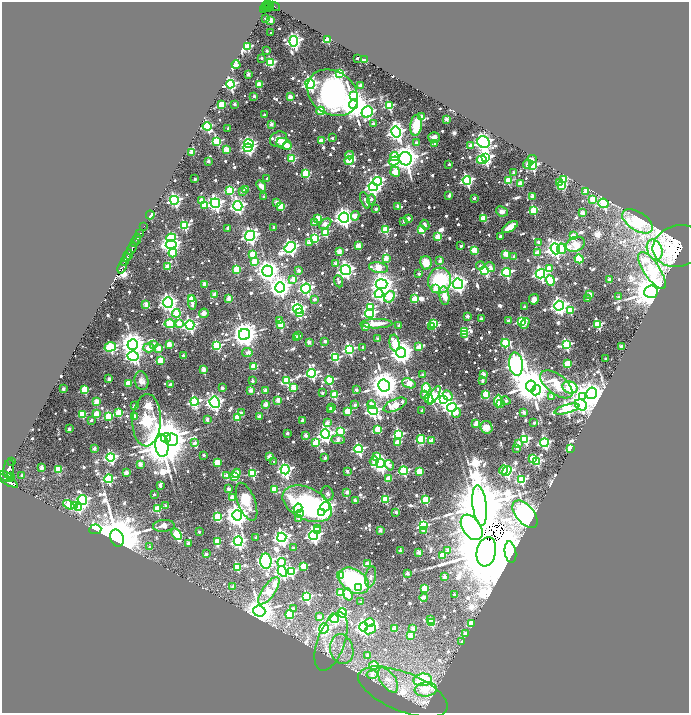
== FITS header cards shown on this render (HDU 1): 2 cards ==
NAXIS1  =                 1373
NAXIS2  =                 1422

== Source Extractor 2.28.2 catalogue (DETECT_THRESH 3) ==
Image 1373 x 1422 px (HDU 1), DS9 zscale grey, zoomed out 1/2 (1 PNG px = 2 x 2 image px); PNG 691 x 715 px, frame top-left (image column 1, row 1422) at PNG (2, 2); each listed source drawn as its Kron ellipse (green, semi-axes under 4 px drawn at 4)
Background 0.707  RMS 0.027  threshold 0.0825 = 3 sigma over >= 5 px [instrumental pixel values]
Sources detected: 1143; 45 cannot appear on this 1/2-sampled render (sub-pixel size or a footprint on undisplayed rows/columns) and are neither listed nor drawn; of the other 1098, the 500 brightest by FLUX_AUTO listed and drawn (598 fainter detections omitted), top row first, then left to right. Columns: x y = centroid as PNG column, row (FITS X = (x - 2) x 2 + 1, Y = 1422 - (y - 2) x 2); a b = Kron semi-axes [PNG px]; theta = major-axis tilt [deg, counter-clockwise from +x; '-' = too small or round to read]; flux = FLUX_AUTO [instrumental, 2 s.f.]
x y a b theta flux
268 3 3 2 - 430
269 6 5 2 - 370
274 6 6 2 -25 81
265 7 2 1 - 98
268 8 5 1 - 120
264 10 3 2 - 160
266 18 2 2 - 57
271 20 3 2 - 200
271 33 2 2 - 49
327 40 3 3 - 480
294 41 5 4 - 3600
248 47 3 3 - 580
267 51 2 2 - 61
261 58 2 2 - 55
357 58 2 2 - 56
365 60 3 2 - 400
271 63 4 4 - 840
236 65 4 3 - 89
340 73 3 3 - 530
248 74 3 2 - 140
230 84 4 4 - 2500
310 84 5 4 - 3100
259 85 3 3 - 400
360 86 3 2 - 120
332 93 27 21 -35 3800
354 95 3 3 - 280
254 96 2 2 - 60
290 97 3 3 - 190
221 104 4 3 - 470
234 104 2 2 - 49
353 105 4 4 - 21000
389 106 4 4 - 700
321 111 4 3 - 390
367 112 6 5 - 2400
264 115 2 2 - 57
421 116 2 2 - 110
446 119 2 2 - 140
271 124 3 2 - 120
373 124 2 2 - 89
416 125 10 6 83 340
207 126 4 4 - 970
228 128 2 2 - 50
396 132 5 4 - 4600
434 137 6 5 - 56
332 138 2 2 - 53
278 139 9 7 30 82
217 141 4 3 - 750
321 141 3 3 - 260
483 142 6 5 - 5800
416 143 3 2 - 69
435 143 3 2 - 130
249 144 5 4 - 1700
284 144 8 5 -25 180
470 145 4 3 - 120
287 146 4 3 - 79
248 148 4 4 - 2100
226 149 3 3 - 270
192 152 4 3 - 210
350 155 4 3 - 73
394 157 4 4 - 420
485 158 4 3 - 3400
292 159 4 3 - 540
405 159 6 6 - 16000
532 159 4 3 - 51
482 160 5 4 - 260
208 161 2 2 - 98
349 161 4 3 - 460
394 161 5 3 - 330
449 164 2 2 - 68
527 164 5 2 - 100
532 165 4 3 - 1900
395 172 5 4 - 370
306 173 4 3 - 690
514 173 3 2 - 120
195 179 2 2 - 76
267 179 3 2 - 55
564 179 4 3 - 380
467 180 4 4 - 2100
377 181 4 4 - 1600
508 181 3 3 - 610
520 183 3 3 - 270
559 183 3 3 - 140
562 185 3 3 - 590
261 186 6 3 -52 66
373 187 4 4 - 3400
245 189 3 3 - 120
230 191 4 4 - 670
242 191 3 2 - 61
585 191 3 3 - 170
449 195 3 2 - 90
532 196 2 2 - 150
264 197 2 2 - 98
474 198 2 2 - 68
371 199 5 4 - 81
593 199 3 3 - 310
174 200 4 4 - 2500
365 200 9 3 -69 87
201 201 3 3 - 220
277 202 3 3 - 110
215 203 5 4 - 3700
603 203 5 4 - 1200
204 206 3 3 - 240
238 206 5 4 - 3200
398 206 2 2 - 84
281 207 3 3 - 380
376 209 2 2 - 67
533 210 3 3 - 740
502 211 6 5 - 58
582 213 3 2 - 160
150 215 4 3 - 270
355 216 5 4 - 160
318 218 3 3 - 180
344 218 5 5 - 7000
484 218 3 3 - 410
408 219 2 2 - 130
404 221 3 2 - 67
637 221 17 9 -33 2200
314 222 3 3 - 130
325 224 7 3 33 120
184 225 4 4 - 960
425 225 5 2 - 55
144 226 3 2 - 95
274 227 2 2 - 53
510 227 9 4 33 210
228 229 2 2 - 120
386 230 4 3 - 720
422 230 3 3 - 510
325 232 4 3 - 620
140 234 3 2 - 260
250 236 5 5 - 4200
500 236 2 2 - 89
573 236 3 3 - 280
438 237 3 3 - 350
171 238 4 4 - 580
137 239 5 2 - 1000
315 239 3 3 - 600
309 242 3 3 - 200
538 242 3 2 - 79
135 243 2 2 - 480
171 244 5 4 - 6200
575 244 10 7 21 290
359 246 3 3 - 240
461 246 2 2 - 63
678 246 26 20 15 1400
290 247 6 4 37 3600
132 248 6 2 61 2000
555 249 5 4 - 5800
561 249 5 4 - 480
474 250 3 3 - 360
655 250 10 7 -67 1400
339 251 3 3 - 200
173 253 4 4 - 330
538 253 3 3 - 220
129 254 5 2 - 700
252 254 3 3 - 440
506 254 3 3 - 360
126 257 3 2 - 350
514 257 3 3 - 93
386 258 3 3 - 220
579 259 5 4 - 510
254 261 3 3 - 270
440 261 3 2 - 110
124 262 3 2 - 1300
336 263 3 3 - 130
426 263 6 5 - 160
480 266 4 3 - 51
122 267 7 3 70 390
168 267 3 3 - 300
490 267 5 3 - 78
378 268 9 5 -10 480
236 269 4 3 - 480
549 269 3 3 - 240
299 270 3 2 - 110
346 270 5 5 - 3900
268 271 5 5 - 8700
485 271 4 4 - 1000
652 271 22 8 -56 1000
506 272 4 4 - 1400
419 274 2 2 - 62
540 274 5 4 - 2800
293 279 4 3 - 200
609 279 3 2 - 110
550 280 5 3 - 600
339 281 6 2 -67 67
439 281 13 11 84 790
205 284 4 2 - 170
381 284 6 5 - 8500
458 284 5 5 - 4100
280 287 5 5 - 9000
306 288 5 4 - 2600
435 289 3 3 - 82
651 292 7 6 - 33000
379 294 4 4 - 2000
590 294 3 2 - 100
214 295 3 2 - 140
444 296 9 5 -83 160
390 297 6 4 56 820
619 297 2 2 - 76
229 298 3 3 - 180
191 299 3 3 - 520
314 299 2 2 - 100
415 299 3 3 - 300
534 299 5 5 - 50
588 299 2 2 - 73
192 302 7 3 -84 64
168 303 5 5 - 5500
146 304 3 3 - 190
559 306 5 5 - 4500
371 307 4 4 - 530
524 307 2 2 - 46
298 309 5 4 - 2700
570 310 3 3 - 530
176 313 4 4 - 550
204 313 5 4 - 48
300 313 2 2 - 170
370 313 4 4 - 2000
467 316 2 2 - 120
481 319 2 2 - 86
280 321 3 3 - 140
508 321 2 2 - 92
522 321 4 3 - 950
433 323 3 3 - 540
525 323 5 3 - 100
170 324 5 4 - 800
179 324 4 3 - 160
376 324 16 4 1 150
598 324 4 3 - 870
190 325 4 4 - 2600
281 325 4 3 - 240
399 325 2 2 - 110
432 326 3 2 - 120
365 327 3 3 - 130
464 331 3 3 - 670
244 334 6 5 - 15000
465 335 3 2 - 92
299 336 3 2 - 55
296 337 2 2 - 120
378 339 2 2 - 140
325 341 2 2 - 110
309 342 2 2 - 160
394 343 8 5 -82 350
505 343 4 4 - 790
133 344 5 5 - 13000
154 344 3 3 - 140
169 345 3 3 - 260
566 345 4 4 - 1300
217 346 4 4 - 920
621 346 3 2 - 91
110 347 6 4 17 1200
363 347 2 2 - 63
419 347 3 3 - 220
149 348 6 4 -4 230
159 348 3 3 - 230
349 349 4 4 - 1700
247 352 5 4 - 72
401 353 5 5 - 12000
183 355 2 2 - 48
133 356 5 4 - 2000
336 358 4 4 - 820
606 359 2 2 - 51
160 360 3 3 - 380
516 364 12 7 -84 9400
567 364 3 3 - 330
254 366 3 3 - 290
203 369 3 3 - 210
312 373 4 4 - 1900
483 374 3 2 - 170
423 375 2 2 - 100
109 379 2 2 - 140
329 380 4 4 - 790
141 381 9 7 -78 54
252 381 2 2 - 73
286 381 4 4 - 820
482 381 3 2 - 59
128 383 3 3 - 350
409 383 7 4 -20 400
556 384 19 10 -37 810
170 385 2 2 - 89
384 386 6 5 - 22000
531 386 5 5 - 38000
294 387 3 3 - 290
570 387 7 6 - 1700
222 388 2 2 - 77
426 388 5 4 - 410
63 389 2 2 - 92
85 390 3 3 - 560
251 390 2 2 - 140
265 390 2 2 - 120
356 390 2 2 - 86
536 390 5 4 - 3700
322 393 2 2 - 51
592 393 6 5 - 8900
425 394 3 3 - 130
486 394 3 3 - 360
334 395 3 3 - 530
434 395 10 4 59 550
448 395 5 3 - 160
552 397 3 3 - 150
583 397 4 4 - 5900
429 399 5 3 - 360
443 399 4 4 - 3000
278 400 3 3 - 190
498 401 6 4 87 220
506 401 5 3 - 50
96 402 3 3 - 240
194 402 4 4 - 1700
215 402 5 5 - 4800
500 403 3 2 - 150
266 404 3 3 - 150
355 405 3 2 - 81
371 405 4 4 - 130
395 405 12 5 24 470
581 405 6 5 - 2100
134 406 2 2 - 78
331 407 2 2 - 69
452 408 5 4 - 3700
567 409 13 4 16 2000
330 410 2 2 - 72
373 410 5 4 - 3100
422 410 2 2 - 74
348 411 3 3 - 480
524 412 2 2 - 130
119 413 3 3 - 530
241 413 3 3 - 61
456 413 5 3 - 92
82 414 3 3 - 480
96 414 3 3 - 300
108 416 4 3 - 640
134 416 3 3 - 150
259 416 3 2 - 140
237 417 3 3 - 270
207 419 3 2 - 86
91 420 2 2 - 60
147 420 26 14 88 3000
302 420 2 2 - 81
327 423 3 3 - 170
476 423 3 2 - 230
534 423 2 2 - 62
486 427 6 5 - 89
69 429 2 2 - 100
378 429 3 3 - 440
341 431 4 3 - 680
287 433 2 2 - 80
325 434 4 4 - 3800
398 434 4 4 - 1200
306 435 3 2 - 140
166 438 5 5 - 39000
421 439 4 4 - 770
525 439 4 3 - 1100
171 440 7 6 - 4200
338 440 7 3 -2 150
432 440 3 3 - 180
195 443 3 2 - 97
316 443 3 3 - 480
397 443 3 3 - 240
544 443 4 4 - 1600
519 444 3 3 - 120
162 446 11 6 -85 42000
94 448 2 2 - 95
517 448 2 2 - 66
570 448 4 3 - 270
359 449 4 4 - 1800
204 455 2 2 - 67
110 457 4 4 - 2000
270 457 3 3 - 170
376 457 4 3 - 190
325 458 2 2 - 81
533 458 3 3 - 380
374 461 5 3 - 90
537 461 4 3 - 760
12 462 2 1 - 110
217 462 3 3 - 380
274 462 2 2 - 57
140 464 3 3 - 160
380 464 4 4 - 5000
389 465 5 4 - 120
42 468 2 2 - 160
9 469 10 5 84 4200
58 469 3 3 - 430
285 469 5 4 - 3400
503 470 4 3 - 190
347 471 3 2 - 62
404 471 4 4 - 1200
419 471 3 3 - 440
507 471 5 4 - 1900
126 473 3 2 - 180
236 473 5 4 - 63
252 473 4 4 - 820
22 475 2 2 - 76
227 475 4 3 - 84
6 476 9 3 -25 2600
10 476 3 2 - 490
235 477 4 3 - 470
108 479 4 4 - 1100
388 479 3 3 - 210
521 480 4 4 - 940
8 481 11 4 -28 3700
160 486 2 2 - 52
229 489 3 2 - 78
275 489 3 3 - 360
347 492 3 2 - 110
327 493 7 6 - 92
154 494 2 2 - 47
232 498 4 3 - 190
386 499 3 3 - 500
82 500 5 4 - 2400
425 500 4 3 - 720
355 501 3 2 - 120
247 502 20 8 -69 260
307 504 26 16 -26 1600
69 505 6 4 -34 500
480 505 20 7 -83 97000
75 506 4 3 - 280
166 506 3 2 - 110
78 507 4 3 - 950
325 507 4 4 - 6300
298 508 5 4 - 180
157 509 3 3 - 470
322 512 4 3 - 1000
396 512 3 2 - 53
300 513 3 3 - 330
525 514 16 9 -50 18000
237 515 5 5 - 12000
217 516 4 4 - 590
299 518 3 3 - 94
164 526 11 5 5 78
423 526 4 3 - 1200
472 527 14 9 -55 12000
318 528 3 3 - 110
95 529 6 4 5 1800
380 530 3 2 - 130
424 530 4 3 - 87
318 531 2 2 - 83
199 532 2 2 - 47
177 534 6 4 -56 520
314 535 4 4 - 3800
256 537 2 2 - 58
282 537 4 4 - 5000
117 538 9 6 -70 93000
217 541 4 3 - 280
238 541 5 4 - 2700
188 543 2 2 - 59
150 547 3 2 - 59
294 548 2 2 - 97
448 550 3 2 - 110
400 551 2 2 - 92
419 552 2 2 - 150
486 552 15 9 79 190000
510 552 11 5 -80 12000
206 554 2 2 - 98
442 555 3 3 - 250
266 561 7 5 -85 4800
281 562 4 4 - 670
368 564 3 3 - 270
304 566 4 3 - 470
237 567 3 3 - 470
282 571 6 4 -60 2800
291 572 4 3 - 830
407 573 3 2 - 67
341 575 4 3 - 120
444 576 2 2 - 120
371 577 11 5 79 73
354 581 16 11 -33 1300
233 586 2 2 - 70
358 587 3 3 - 89
424 588 3 3 - 420
269 591 16 6 55 700
341 592 4 3 - 630
348 594 6 3 -73 180
454 595 2 2 - 59
307 597 4 4 - 1200
424 597 4 3 - 67
361 602 2 2 - 80
293 609 3 2 - 58
259 611 6 5 - 19000
342 613 5 4 - 1600
290 615 4 4 - 480
319 617 3 3 - 110
334 618 5 4 - 1200
431 620 3 2 - 50
370 623 5 4 - 330
431 623 3 3 - 490
471 624 3 3 - 380
363 627 5 4 - 3200
324 628 5 4 - 2000
394 628 3 2 - 220
413 628 3 2 - 110
370 629 6 3 39 490
465 633 4 3 - 62
410 635 3 3 - 180
331 642 31 13 70 240
462 642 3 2 - 83
342 649 15 11 -74 99
367 655 2 2 - 61
374 666 5 4 - 260
372 675 5 4 - 120
388 680 14 7 -55 140
423 680 9 6 7 1400
426 689 11 7 7 400
403 692 47 19 -22 500
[598 fainter detections neither listed nor drawn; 45 sub-pixel or undisplayed-footprint detections neither listed nor drawn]